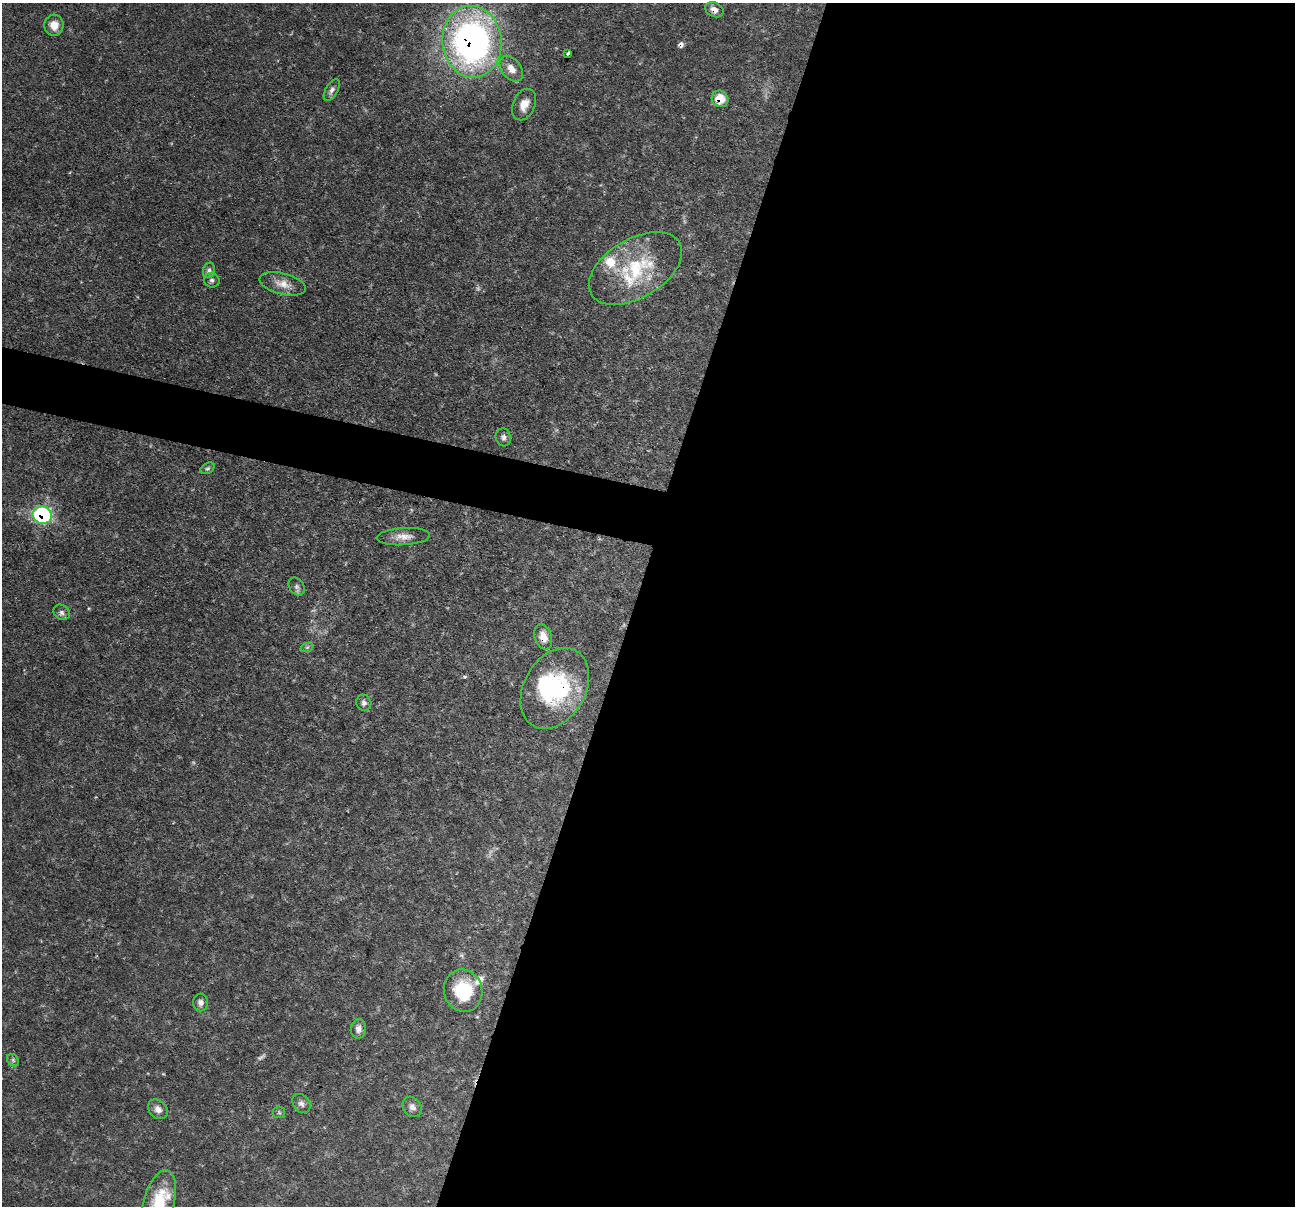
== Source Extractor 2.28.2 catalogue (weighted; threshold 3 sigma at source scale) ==
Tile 12 of 4 x 4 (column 4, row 3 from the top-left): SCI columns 3881-5173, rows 1455-2658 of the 5176 x 5193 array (HDU 1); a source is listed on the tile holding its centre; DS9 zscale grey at full resolution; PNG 1297 x 1208 px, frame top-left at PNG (2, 3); each listed source drawn as its Kron ellipse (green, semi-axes under 4 px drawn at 4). Shown black and unused: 54% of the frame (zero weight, under 3 of 4 exposures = <1% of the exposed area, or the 3 px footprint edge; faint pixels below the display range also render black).
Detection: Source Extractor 2.28.2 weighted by HDU 2 'WHT'; one run over the whole footprint, this tile lists its part. Background 0.0635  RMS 0.0044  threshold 0.0198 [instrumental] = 3 sigma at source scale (4.5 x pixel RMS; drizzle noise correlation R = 1.50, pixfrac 1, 0.05/0.05 arcsec/px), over >= 5 px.
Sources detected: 38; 2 too faint to see at this stretch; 1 inside a brighter object's white glare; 1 cosmic-ray / hot-pixel residue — neither listed nor drawn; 3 inside a brighter listed object's ellipse — not listed separately; the other 31 listed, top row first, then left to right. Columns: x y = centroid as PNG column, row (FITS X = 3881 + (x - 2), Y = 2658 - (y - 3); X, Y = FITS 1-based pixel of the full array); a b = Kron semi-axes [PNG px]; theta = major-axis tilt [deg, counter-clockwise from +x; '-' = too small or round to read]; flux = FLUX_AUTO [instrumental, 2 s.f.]
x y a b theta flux
714 10 10 7 -26 3
54 25 10 9 - 5.1
472 42 36 29 -84 180
568 53 4 3 - 3.5
511 69 14 9 -52 4.8
332 90 12 6 60 1.8
720 99 8 8 - 7.3
524 105 16 11 66 5.1
635 268 51 29 31 37
209 270 8 6 73 1.4
212 280 8 7 - 1.3
283 284 24 10 -14 5.8
503 437 9 7 -75 1.7
208 468 7 5 29 0.85
42 515 9 8 - 64
403 537 27 8 3 4.9
297 587 10 7 -55 1.5
62 612 9 7 -37 1.6
543 637 13 8 -71 5.1
307 647 7 4 19 0.82
555 688 43 31 60 48
364 703 8 7 - 1.6
463 991 21 19 -73 23
201 1002 9 7 90 2.3
358 1029 10 7 83 2.5
13 1060 7 5 -47 0.94
301 1103 10 8 -51 1.9
412 1107 11 9 -51 2.4
158 1109 11 8 -43 2.8
279 1112 6 6 - 0.79
159 1203 33 15 75 18
Overlapping masked pixels (flux is a lower limit): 7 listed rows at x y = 714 10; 472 42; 720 99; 42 515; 543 637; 555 688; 463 991
Isophote crosses this tile's border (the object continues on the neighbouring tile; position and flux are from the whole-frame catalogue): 1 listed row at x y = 159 1203